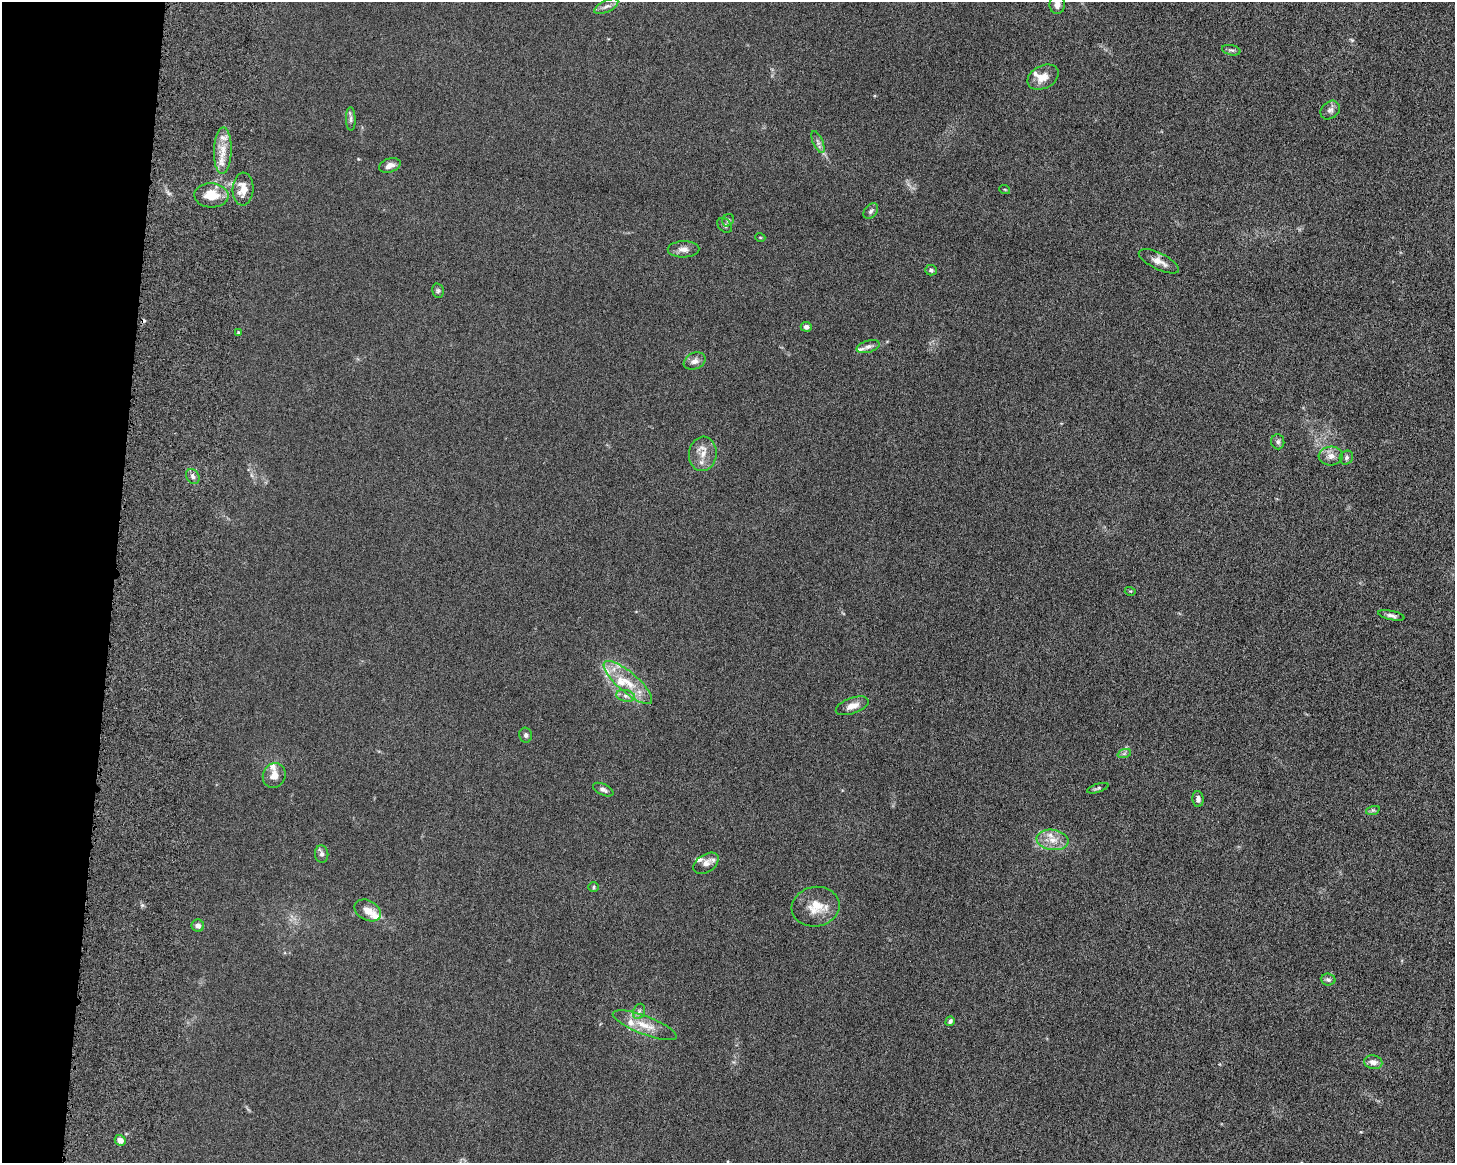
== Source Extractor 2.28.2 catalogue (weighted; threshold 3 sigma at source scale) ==
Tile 7 of 3 x 4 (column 1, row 3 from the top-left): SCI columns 179-1631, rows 1293-2453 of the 4861 x 4803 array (HDU 1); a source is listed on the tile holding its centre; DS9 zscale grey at full resolution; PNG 1457 x 1165 px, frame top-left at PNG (2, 2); each listed source drawn as its Kron ellipse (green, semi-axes under 4 px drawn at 4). Shown black and unused: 8% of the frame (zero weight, under 6 of 12 exposures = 7% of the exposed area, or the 3 px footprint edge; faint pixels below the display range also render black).
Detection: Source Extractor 2.28.2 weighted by HDU 2 'WHT'; one run over the whole footprint, this tile lists its part. Background 0.0142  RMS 0.0034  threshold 0.0141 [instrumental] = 3 sigma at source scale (4.09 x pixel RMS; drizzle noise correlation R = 1.36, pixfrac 0.8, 0.05/0.05 arcsec/px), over >= 5 px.
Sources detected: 64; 1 cosmic-ray / hot-pixel residue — neither listed nor drawn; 9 inside a brighter listed object's ellipse — not listed separately; the other 54 listed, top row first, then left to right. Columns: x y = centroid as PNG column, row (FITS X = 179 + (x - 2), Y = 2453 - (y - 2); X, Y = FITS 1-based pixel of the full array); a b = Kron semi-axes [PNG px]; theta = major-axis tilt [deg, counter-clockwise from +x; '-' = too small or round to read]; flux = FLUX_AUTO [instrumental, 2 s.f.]
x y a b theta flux
1057 5 9 7 -90 1.8
606 6 13 6 27 1.4
1231 50 9 5 -12 0.71
1043 77 17 11 27 3.7
1330 110 10 8 42 1.4
351 119 12 5 -89 0.93
818 142 12 5 -67 1.1
223 151 23 8 88 5.1
390 165 11 6 19 2.1
243 189 16 10 87 4.3
1005 190 5 3 - 0.29
211 195 17 12 -4 6.4
871 211 9 6 52 0.81
728 220 6 5 - 0.71
725 225 8 6 -47 0.72
760 237 5 3 - 0.25
684 249 16 8 1 2.1
1159 261 22 8 -26 2.8
931 270 6 5 - 0.72
438 291 7 5 -77 0.62
806 327 5 5 - 1.5
238 332 4 4 - 0.33
868 347 12 6 15 1.2
695 361 11 8 23 1.9
1278 442 7 6 - 0.83
703 454 17 13 83 4.1
1331 456 12 9 3 2.2
1346 458 7 6 - 0.84
193 477 8 6 -60 0.96
1130 591 5 3 - 0.32
1391 615 13 4 -12 1.2
628 682 31 10 -41 7.5
626 696 9 6 -11 1.3
852 706 17 8 19 2.6
526 735 7 6 - 0.82
1124 754 7 4 19 0.54
274 775 13 11 63 2.8
1098 788 11 4 18 0.59
603 790 11 5 -26 1
1198 799 8 5 -86 1.1
1373 810 7 4 17 0.55
1052 840 16 10 -9 3.9
322 854 8 6 -84 1
706 863 14 9 33 2.3
593 887 5 5 - 0.47
816 907 24 20 11 6.7
368 910 14 9 -29 3
198 926 6 6 - 1.5
1328 980 7 6 - 0.82
639 1011 8 6 70 0.88
950 1021 5 4 - 0.75
645 1025 34 9 -21 5.7
1373 1062 9 7 -13 2
120 1140 5 5 - 2.1
Isophote crosses this tile's border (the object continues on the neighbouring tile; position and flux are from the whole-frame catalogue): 1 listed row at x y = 1057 5